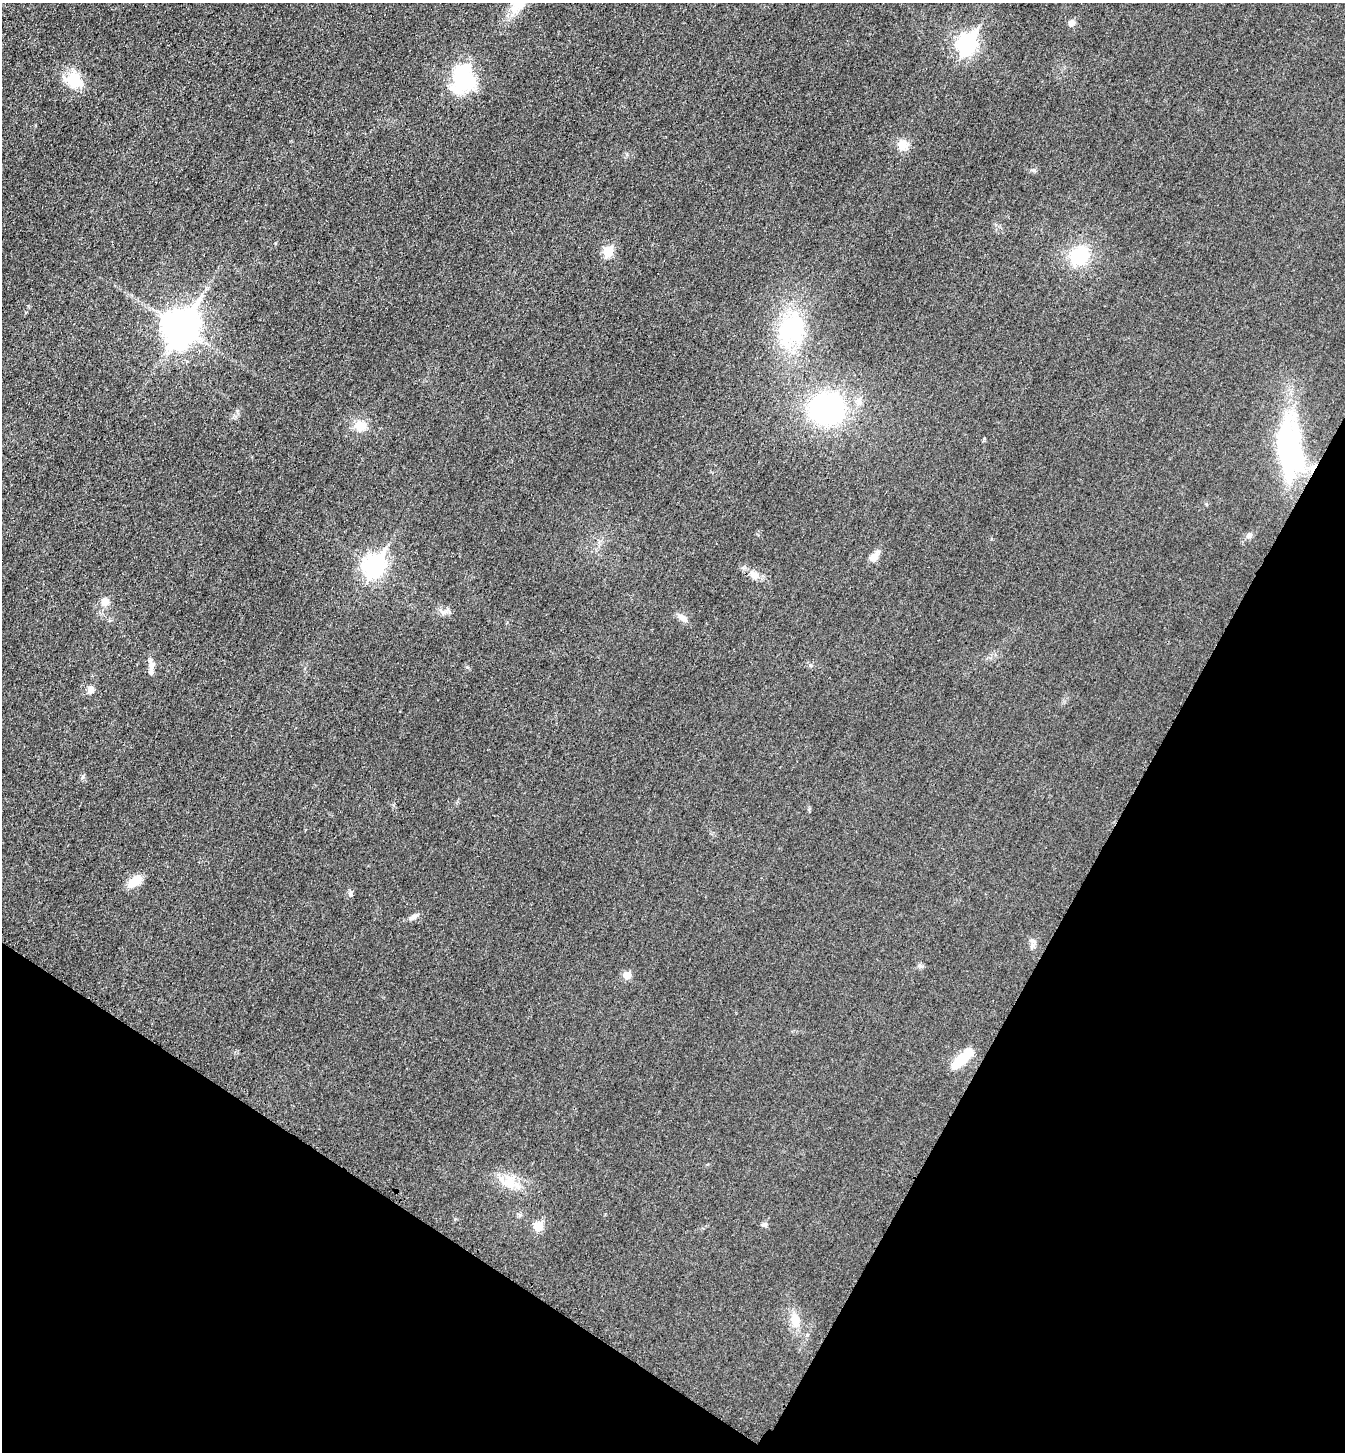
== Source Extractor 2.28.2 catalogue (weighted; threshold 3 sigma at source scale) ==
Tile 15 of 4 x 4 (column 3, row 4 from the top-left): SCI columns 2856-4198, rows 21-1470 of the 5850 x 5845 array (HDU 1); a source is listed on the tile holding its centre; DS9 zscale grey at full resolution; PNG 1347 x 1454 px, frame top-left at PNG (2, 3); no overlay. Shown black and unused: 26% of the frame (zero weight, under 3 of 4 exposures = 2% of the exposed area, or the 3 px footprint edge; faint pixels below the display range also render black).
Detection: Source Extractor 2.28.2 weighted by HDU 2 'WHT'; one run over the whole footprint, this tile lists its part. Background 0.0192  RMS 0.0054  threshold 0.0243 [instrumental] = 3 sigma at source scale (4.5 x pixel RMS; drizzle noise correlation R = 1.50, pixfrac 1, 0.05/0.05 arcsec/px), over >= 5 px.
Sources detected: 38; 3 inside a brighter object's white glare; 1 cosmic-ray / hot-pixel residue — not listed; the other 34 listed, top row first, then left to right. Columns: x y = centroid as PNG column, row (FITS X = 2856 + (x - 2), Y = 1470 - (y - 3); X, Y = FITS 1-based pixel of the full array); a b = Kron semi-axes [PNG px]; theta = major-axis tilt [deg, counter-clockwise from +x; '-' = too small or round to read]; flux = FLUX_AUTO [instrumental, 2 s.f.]
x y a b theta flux
520 3 40 14 49 14
1071 23 7 6 - 3
967 44 10 7 58 200
73 80 20 17 -35 14
464 81 37 26 34 30
903 145 14 13 - 5.5
608 251 6 5 - 23
1079 256 18 16 39 29
181 327 13 11 60 1100
792 329 39 30 60 51
859 401 11 8 -73 3.1
827 409 31 27 2 98
360 426 13 12 - 8.4
1287 447 73 24 88 84
1249 535 7 7 - 1.4
874 557 14 9 34 3.6
374 565 10 8 58 250
754 575 13 10 -36 4.4
105 601 11 10 - 4
444 612 7 4 18 1.6
683 618 12 7 -39 3.3
151 669 19 6 83 3.3
91 689 10 8 63 3.1
135 881 14 8 34 10
350 894 7 5 -90 1.3
413 916 11 6 28 2
1033 941 10 4 -30 1.3
920 966 7 5 -13 1.2
627 975 6 6 - 8
963 1058 28 9 43 15
509 1183 21 14 -11 11
765 1224 8 6 24 1.3
538 1226 6 6 - 18
795 1321 19 12 -88 7.3
Isophote crosses this tile's border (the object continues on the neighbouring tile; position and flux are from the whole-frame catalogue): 1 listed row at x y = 520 3
Unlisted compact peaks at least as high as the median listed source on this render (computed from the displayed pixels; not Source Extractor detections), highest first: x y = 83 776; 1034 170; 467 667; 810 665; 984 438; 237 411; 1206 504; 455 1219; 809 809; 627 154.